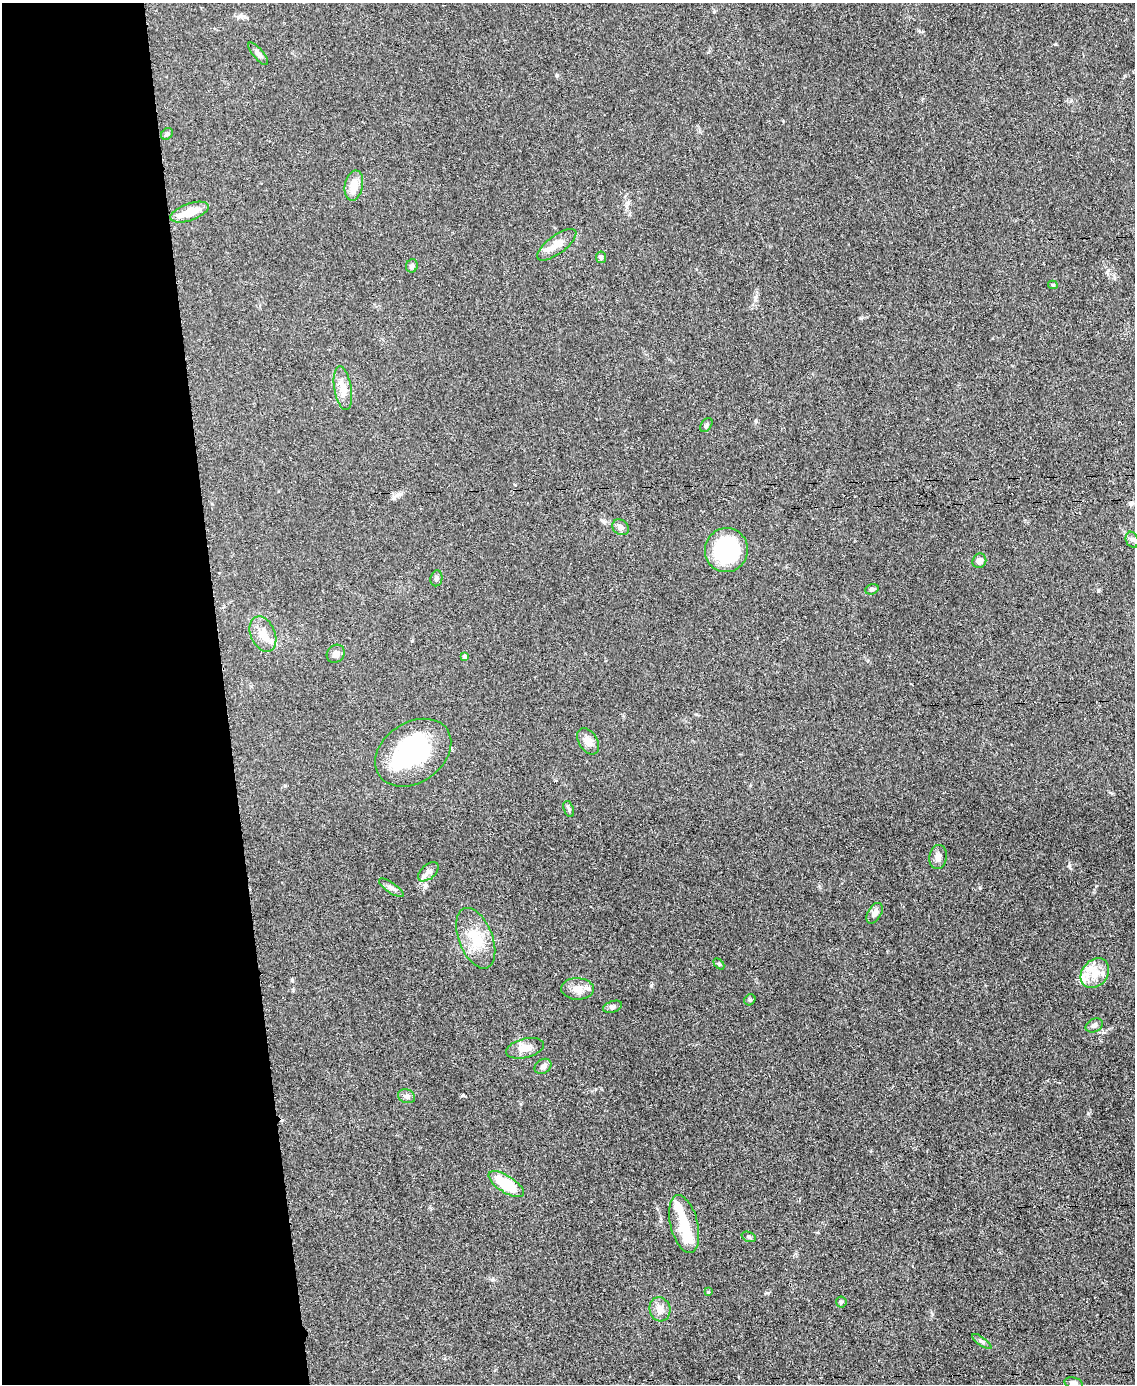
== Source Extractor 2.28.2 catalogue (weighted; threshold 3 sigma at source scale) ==
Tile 5 of 4 x 3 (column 1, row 2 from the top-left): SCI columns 4-1136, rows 1626-3007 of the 4542 x 4526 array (HDU 1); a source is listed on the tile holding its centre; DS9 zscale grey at full resolution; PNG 1137 x 1386 px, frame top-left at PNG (2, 3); each listed source drawn as its Kron ellipse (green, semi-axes under 4 px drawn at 4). Shown black and unused: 20% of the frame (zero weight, under 3 of 5 exposures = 1% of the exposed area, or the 3 px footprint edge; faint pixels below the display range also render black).
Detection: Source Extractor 2.28.2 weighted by HDU 2 'WHT'; one run over the whole footprint, this tile lists its part. Background 0.0625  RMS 0.0059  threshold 0.0264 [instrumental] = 3 sigma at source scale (4.5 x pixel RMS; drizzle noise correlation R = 1.50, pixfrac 1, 0.05/0.05 arcsec/px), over >= 5 px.
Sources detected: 51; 2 inside a brighter object's white glare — neither listed nor drawn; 5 inside a brighter listed object's ellipse — not listed separately; the other 44 listed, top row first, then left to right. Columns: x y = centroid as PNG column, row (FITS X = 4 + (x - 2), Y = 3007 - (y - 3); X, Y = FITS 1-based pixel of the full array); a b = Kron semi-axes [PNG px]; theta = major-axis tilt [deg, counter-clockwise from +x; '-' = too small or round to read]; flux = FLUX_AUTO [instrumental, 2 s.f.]
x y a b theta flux
258 54 14 5 -50 2
167 134 6 5 - 0.97
354 185 15 9 78 8.3
189 212 20 8 19 11
557 245 23 9 37 5.9
601 257 6 5 - 1.2
412 266 7 6 - 1.7
1053 285 5 4 - 0.88
343 388 22 8 -81 5.8
706 425 8 5 54 1.2
621 527 9 7 -34 2.4
1132 540 8 6 -67 1.7
726 550 22 21 - 52
979 561 7 6 - 3.1
436 578 8 6 80 1.4
872 589 7 5 16 1.3
263 634 18 12 -67 7.1
336 654 9 8 - 2.6
464 657 4 4 - 1.4
588 741 14 9 -58 4.9
413 753 41 30 34 64
569 809 8 5 -70 1.2
938 857 12 8 81 2.9
428 872 12 7 41 2.7
391 888 15 5 -35 2
875 913 11 6 58 2.9
476 938 32 17 -68 16
719 964 6 4 -45 0.73
1095 973 16 13 50 8.7
577 989 16 10 -3 6.3
750 1000 6 5 - 0.9
612 1007 10 5 19 1.6
1094 1025 9 6 27 1.8
525 1048 19 9 14 5.7
543 1066 9 7 34 1.9
407 1096 9 6 -21 1.9
506 1184 20 8 -32 23
684 1224 30 13 -76 20
749 1237 7 5 -19 1
708 1292 4 4 - 0.46
841 1302 5 5 - 0.88
660 1309 12 10 -75 4.3
982 1341 11 3 -36 1.3
1074 1383 9 6 -16 2.4
Isophote crosses this tile's border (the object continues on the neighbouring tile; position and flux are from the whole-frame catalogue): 1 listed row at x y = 1074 1383
Unlisted compact peaks at least as high as the median listed source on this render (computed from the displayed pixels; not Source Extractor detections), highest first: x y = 1069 866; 1098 591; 1088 1113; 932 1314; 651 985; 861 318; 1055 44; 980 888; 557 75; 756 421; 292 980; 412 641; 768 1293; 1096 886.